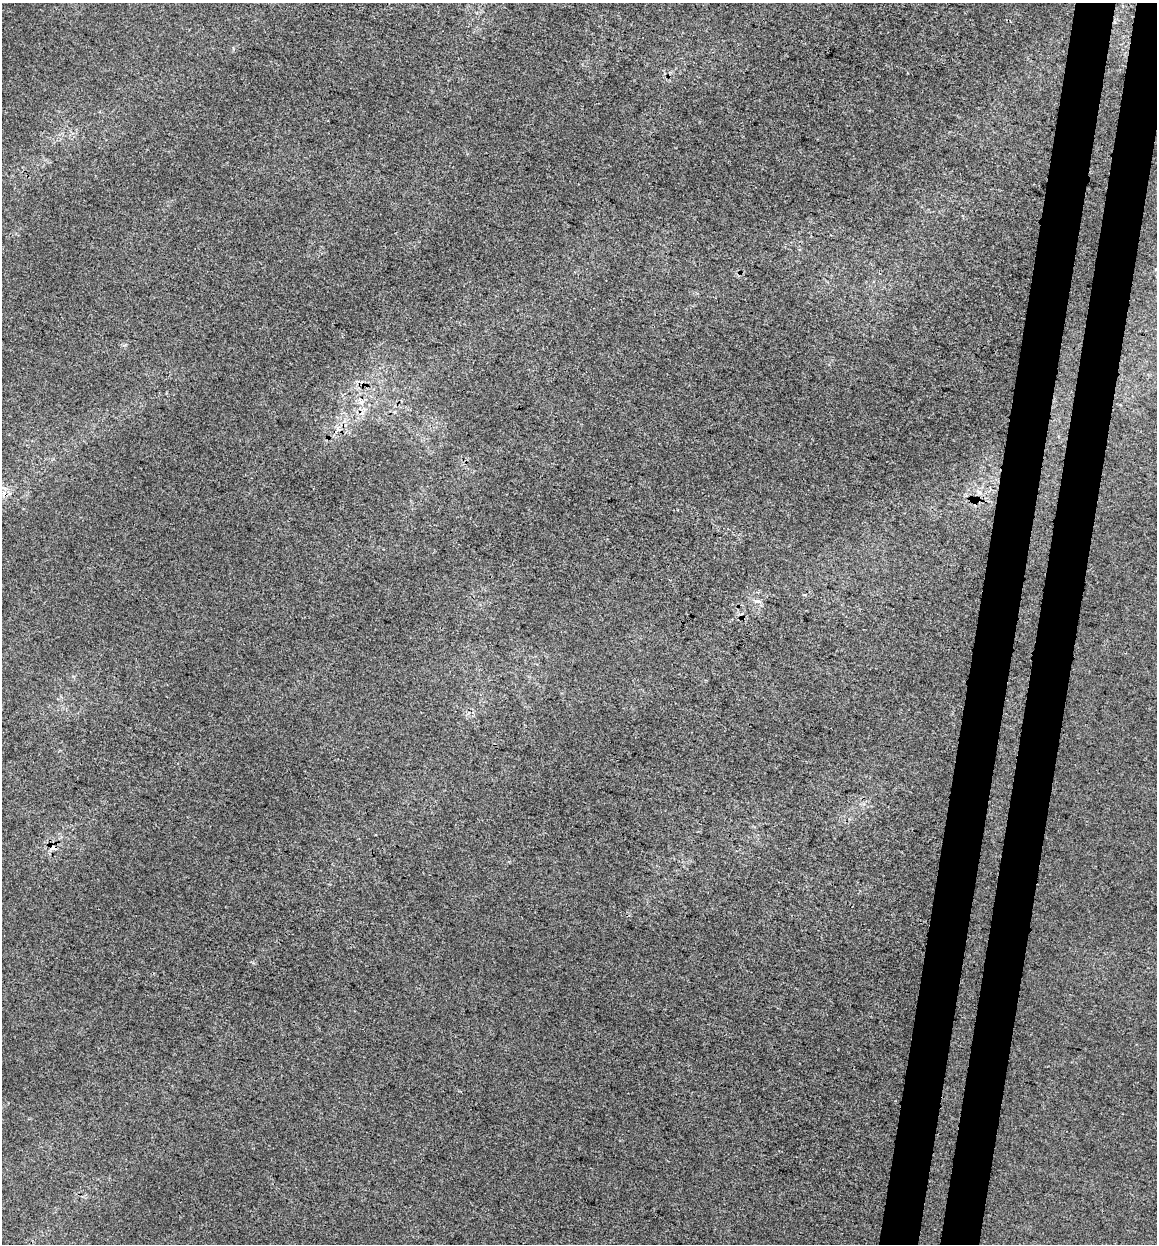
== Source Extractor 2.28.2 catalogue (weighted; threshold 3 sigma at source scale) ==
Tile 10 of 4 x 4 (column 2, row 3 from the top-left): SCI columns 1497-2651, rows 1256-2497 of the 5242 x 5002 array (HDU 1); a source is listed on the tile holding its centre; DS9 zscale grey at full resolution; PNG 1159 x 1246 px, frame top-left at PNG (2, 3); no overlay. Shown black and unused: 7% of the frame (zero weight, under 3 of 4 exposures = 5% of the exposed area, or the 3 px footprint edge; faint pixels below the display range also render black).
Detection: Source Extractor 2.28.2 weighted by HDU 2 'WHT'; one run over the whole footprint, this tile lists its part. Background 0.00138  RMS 0.0048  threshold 0.0215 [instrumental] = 3 sigma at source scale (4.5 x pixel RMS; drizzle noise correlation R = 1.50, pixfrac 1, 0.0396/0.0396 arcsec/px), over >= 5 px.
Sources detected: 5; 2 cosmic-ray / hot-pixel residue — not listed; the other 3 listed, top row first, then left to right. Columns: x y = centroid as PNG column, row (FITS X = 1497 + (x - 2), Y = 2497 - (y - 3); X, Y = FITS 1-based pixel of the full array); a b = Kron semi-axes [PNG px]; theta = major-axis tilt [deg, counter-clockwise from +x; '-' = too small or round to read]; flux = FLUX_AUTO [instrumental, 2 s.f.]
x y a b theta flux
979 492 10 5 -26 1.8
759 601 9 3 -21 1
53 847 9 6 25 2.2
Overlapping masked pixels (flux is a lower limit): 1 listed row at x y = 53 847